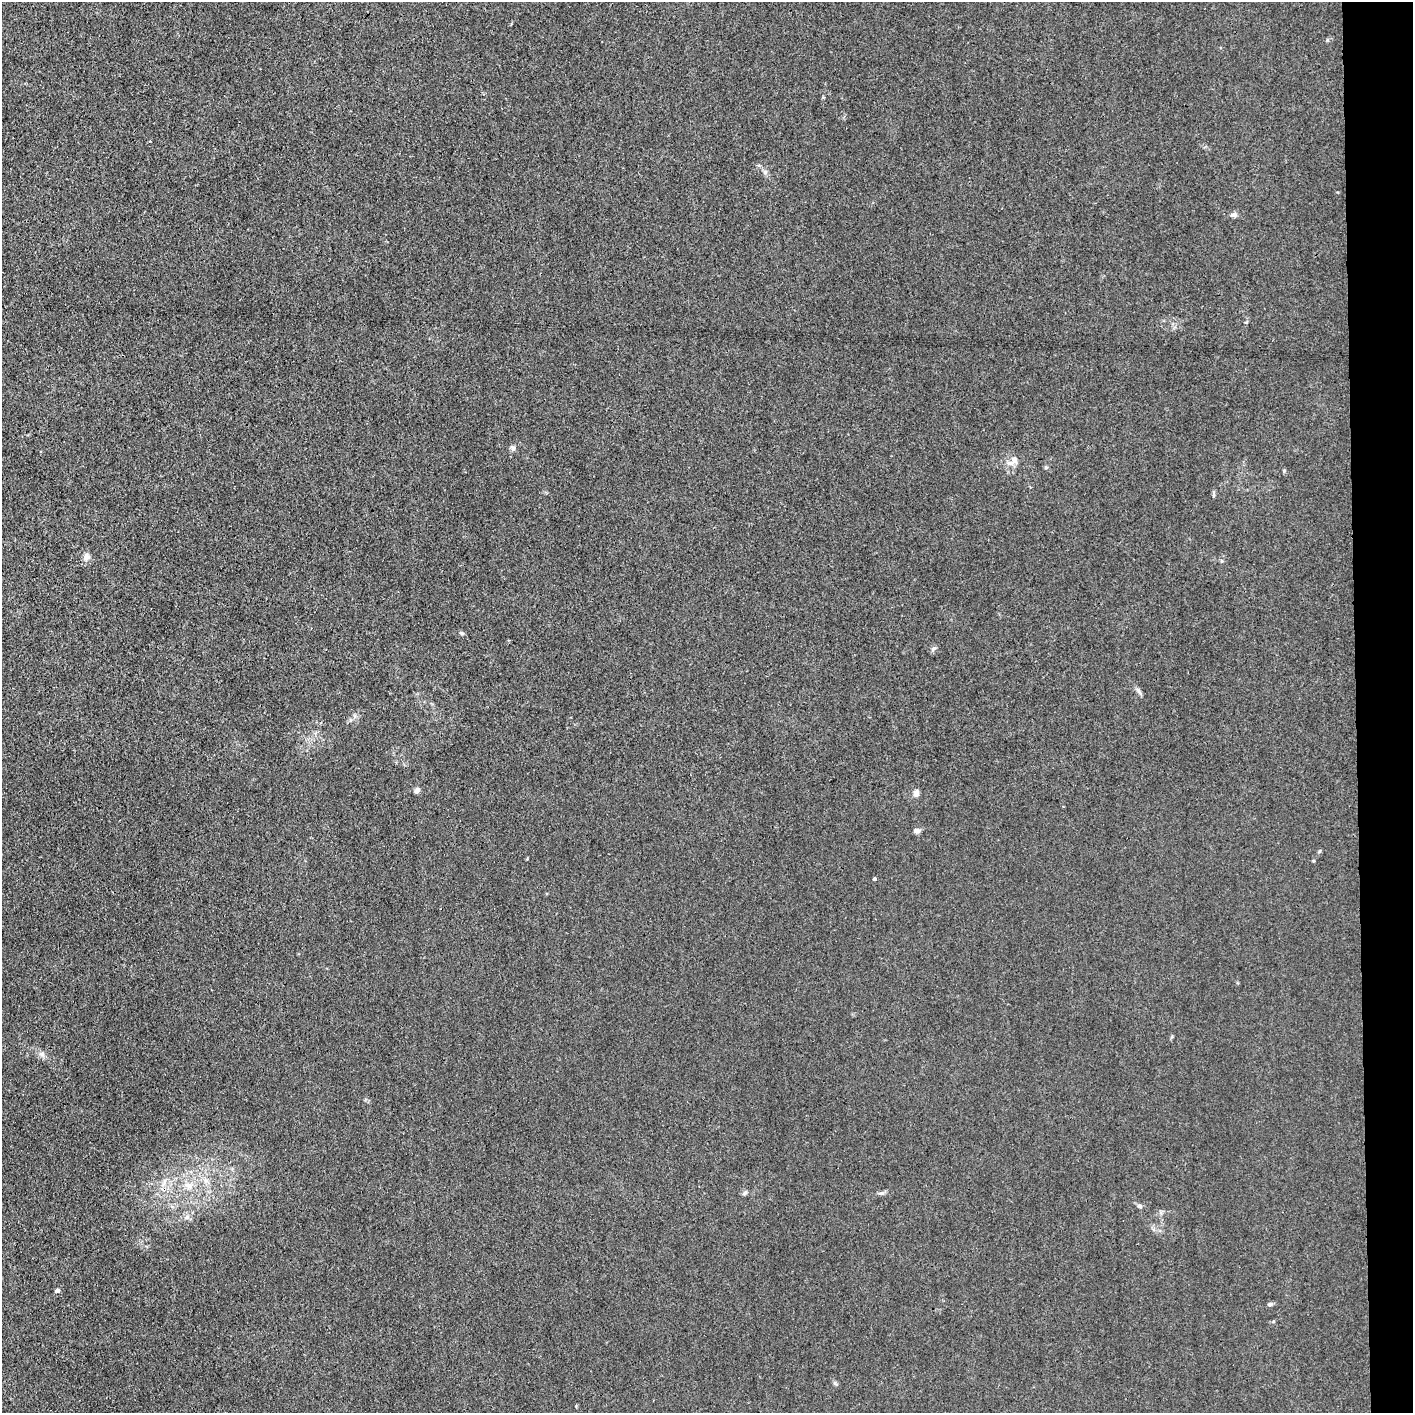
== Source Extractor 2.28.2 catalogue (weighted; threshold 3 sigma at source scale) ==
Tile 6 of 3 x 3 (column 3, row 2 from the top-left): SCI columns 2834-4244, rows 1412-2822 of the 4257 x 4233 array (HDU 1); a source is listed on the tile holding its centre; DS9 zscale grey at full resolution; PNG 1415 x 1415 px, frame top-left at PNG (2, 2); no overlay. Shown black and unused: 4% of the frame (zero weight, under 3 of 4 exposures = <1% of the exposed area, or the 3 px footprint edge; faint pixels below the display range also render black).
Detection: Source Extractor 2.28.2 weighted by HDU 2 'WHT'; one run over the whole footprint, this tile lists its part. Background 0.0296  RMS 0.0053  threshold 0.0237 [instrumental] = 3 sigma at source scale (4.5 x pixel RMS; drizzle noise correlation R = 1.50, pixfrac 1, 0.05/0.05 arcsec/px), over >= 5 px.
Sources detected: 25; all 25 listed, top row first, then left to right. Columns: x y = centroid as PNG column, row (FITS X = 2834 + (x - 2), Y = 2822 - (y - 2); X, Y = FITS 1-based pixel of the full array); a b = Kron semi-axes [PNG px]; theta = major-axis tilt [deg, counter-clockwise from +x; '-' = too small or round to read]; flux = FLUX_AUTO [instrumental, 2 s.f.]
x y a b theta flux
150 141 3 3 - 0.4
765 172 6 6 - 1.1
1234 215 9 6 14 1.5
513 448 7 6 - 1.3
1014 460 10 8 -64 3.4
1046 467 5 5 - 0.68
1284 471 5 4 - 0.58
86 557 10 9 - 2.7
1222 561 6 3 -70 0.62
462 633 6 4 -6 0.95
933 649 8 4 36 1
417 790 8 6 47 1.4
916 793 10 7 89 2
916 831 9 6 5 1.8
874 879 4 3 - 0.81
42 1054 7 6 - 1.6
164 1183 11 3 79 1.7
189 1186 12 8 -14 4.2
745 1193 7 5 67 1
882 1193 9 3 5 1.1
1140 1206 7 6 - 1.2
187 1217 8 4 32 1.4
57 1290 5 4 - 1.7
1270 1304 6 5 - 1.2
1273 1322 5 3 - 0.52
Unlisted compact peaks at least as high as the median listed source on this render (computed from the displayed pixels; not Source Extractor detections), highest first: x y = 835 1383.